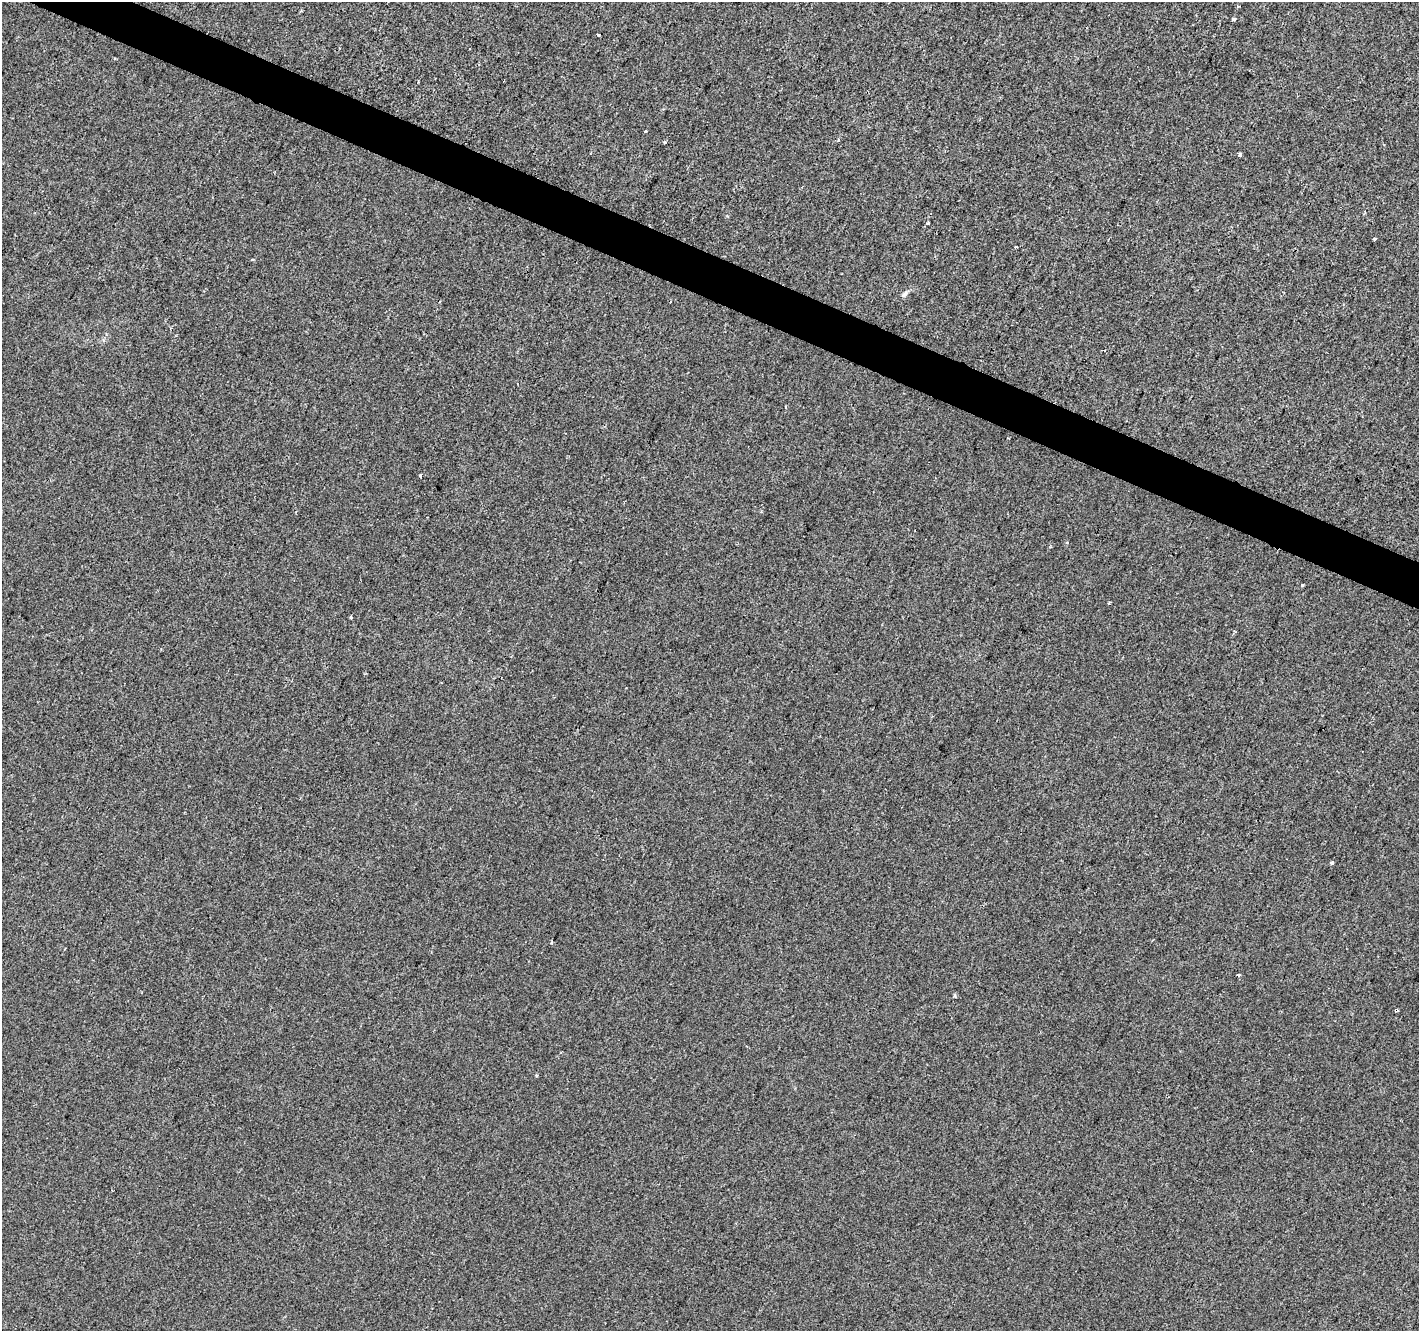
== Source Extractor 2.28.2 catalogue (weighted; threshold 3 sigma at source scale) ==
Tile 11 of 4 x 4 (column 3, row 3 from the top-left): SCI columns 2837-4253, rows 1535-2863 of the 5679 x 5792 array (HDU 1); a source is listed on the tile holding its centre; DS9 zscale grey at full resolution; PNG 1421 x 1333 px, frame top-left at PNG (2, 2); no overlay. Shown black and unused: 3% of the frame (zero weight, under 2 of 3 exposures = <1% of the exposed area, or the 3 px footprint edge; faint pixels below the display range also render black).
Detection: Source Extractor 2.28.2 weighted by HDU 2 'WHT'; one run over the whole footprint, this tile lists its part. Background -6.38e-04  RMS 0.0042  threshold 0.0188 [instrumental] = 3 sigma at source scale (4.5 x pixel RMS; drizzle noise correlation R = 1.50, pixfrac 1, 0.0396/0.0396 arcsec/px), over >= 5 px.
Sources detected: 19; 2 cosmic-ray / hot-pixel residue — not listed; the other 17 listed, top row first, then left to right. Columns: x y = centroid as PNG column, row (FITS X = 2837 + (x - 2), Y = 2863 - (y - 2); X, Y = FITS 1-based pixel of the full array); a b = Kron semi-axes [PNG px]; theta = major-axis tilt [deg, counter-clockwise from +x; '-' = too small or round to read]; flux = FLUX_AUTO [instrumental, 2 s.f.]
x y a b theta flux
1233 19 3 3 - 1.4
598 35 3 3 - 1.8
646 131 3 3 - 1.3
665 142 3 3 - 0.6
1240 154 4 3 - 0.84
928 223 3 3 - 5
1374 239 3 3 - 1.5
1015 247 3 2 - 0.92
904 294 11 5 50 1.2
785 407 3 2 - 0.55
421 476 3 3 - 2
1109 603 3 3 - 0.65
351 617 3 3 - 1.1
1332 862 4 3 - 1.5
551 942 3 3 - 1.5
1238 975 3 3 - 5.7
537 1075 3 3 - 0.68